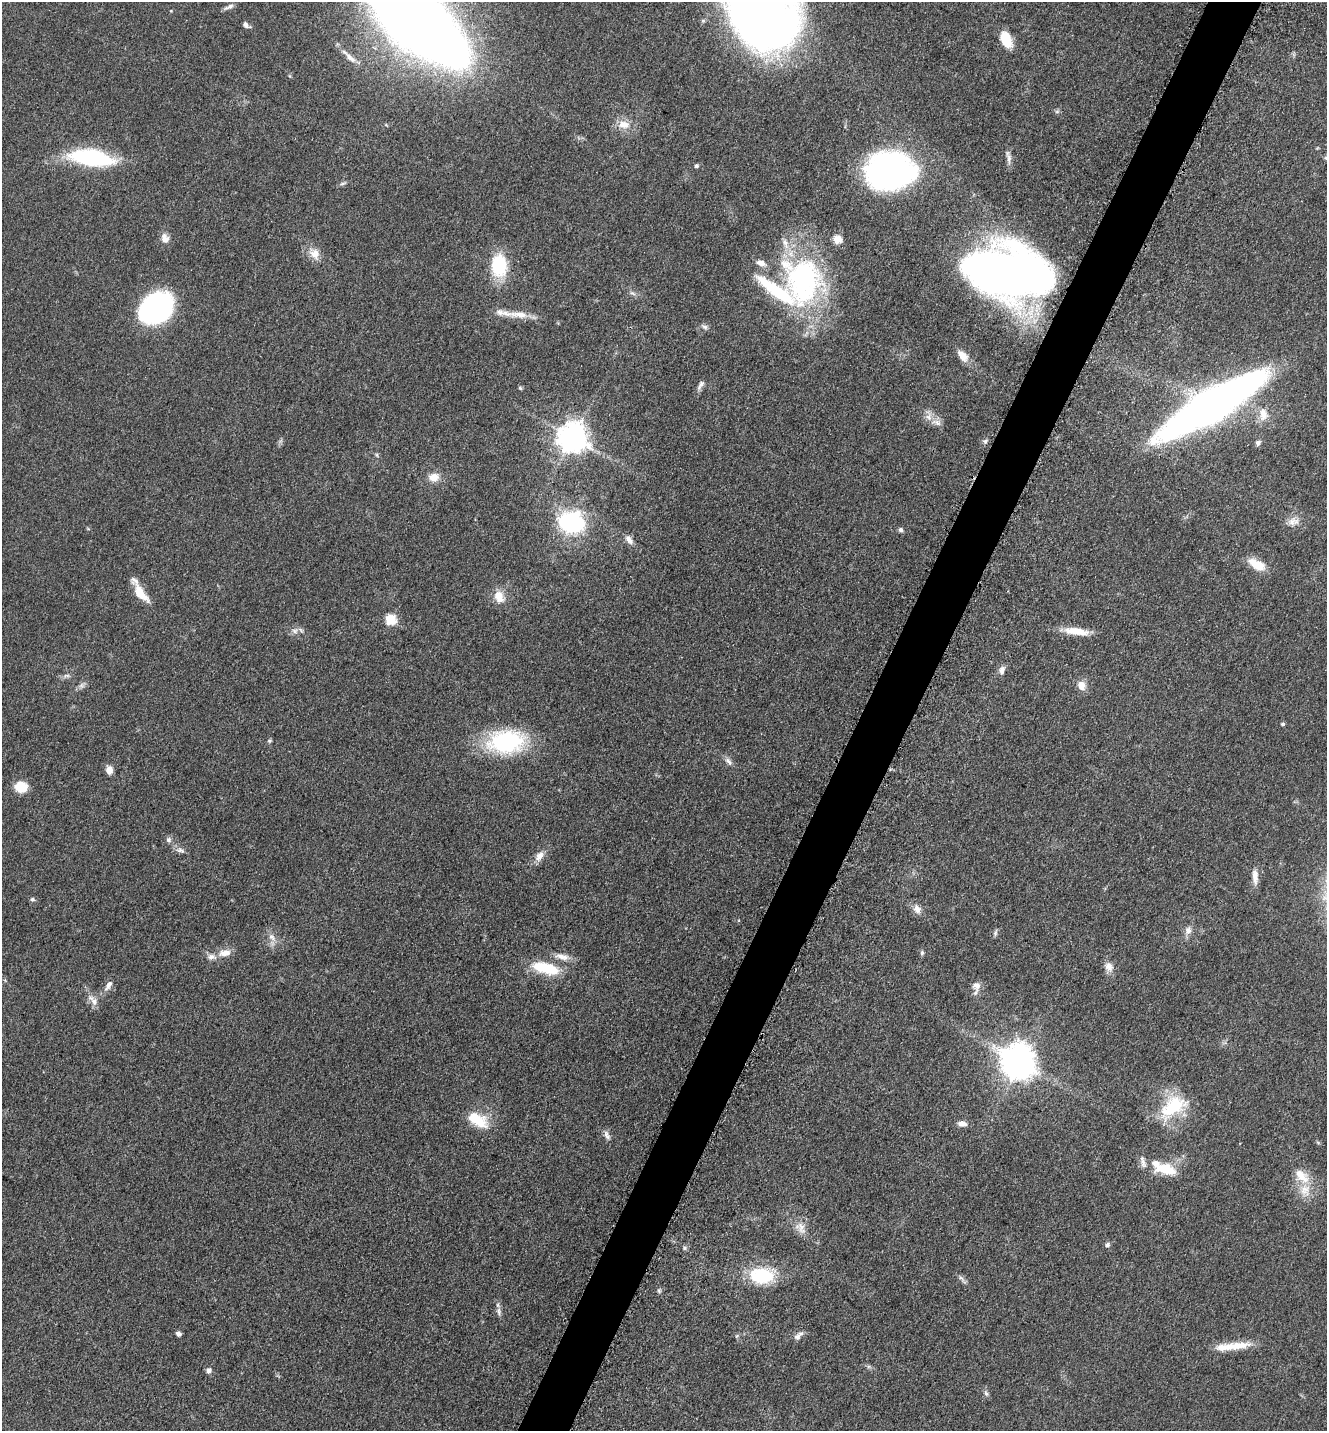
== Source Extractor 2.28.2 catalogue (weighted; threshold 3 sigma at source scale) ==
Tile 10 of 4 x 4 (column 2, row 3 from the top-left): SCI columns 1624-2948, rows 1471-2899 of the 5806 x 5775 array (HDU 1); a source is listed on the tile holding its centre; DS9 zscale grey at full resolution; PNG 1329 x 1433 px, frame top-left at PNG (2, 2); no overlay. Shown black and unused: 4% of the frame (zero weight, under 3 of 5 exposures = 4% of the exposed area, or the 3 px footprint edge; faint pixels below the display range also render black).
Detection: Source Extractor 2.28.2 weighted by HDU 2 'WHT'; one run over the whole footprint, this tile lists its part. Background 0.0636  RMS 0.006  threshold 0.027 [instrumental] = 3 sigma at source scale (4.5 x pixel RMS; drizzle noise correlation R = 1.50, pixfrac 1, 0.05/0.05 arcsec/px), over >= 5 px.
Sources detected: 103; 3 inside a brighter object's white glare — not listed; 11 inside a brighter listed object's ellipse — not listed separately; the other 89 listed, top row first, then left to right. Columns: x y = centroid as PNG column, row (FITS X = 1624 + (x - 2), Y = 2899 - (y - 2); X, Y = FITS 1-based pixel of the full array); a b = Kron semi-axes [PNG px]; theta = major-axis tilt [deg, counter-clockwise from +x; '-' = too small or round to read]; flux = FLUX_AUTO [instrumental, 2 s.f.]
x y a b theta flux
229 7 14 5 25 2.2
762 10 71 51 -57 640
415 19 71 28 -43 2200
246 25 10 6 -32 2.1
1006 39 17 10 -67 15
350 58 20 7 -43 5
623 124 16 10 -7 7.6
91 157 45 16 -8 65
1008 157 20 6 -79 3.1
696 166 6 5 - 1.1
889 171 41 30 2 210
342 183 8 4 9 1.2
165 238 12 10 -67 4.3
315 254 16 13 -56 6.8
499 265 16 11 -88 46
1009 273 71 43 -9 470
803 281 66 53 -77 130
632 293 9 4 -34 1.6
156 308 29 23 35 130
519 315 30 9 -3 9.5
704 327 10 5 -28 1.8
963 356 17 9 -51 6.4
700 385 15 6 59 2.5
520 388 5 4 - 0.85
1212 405 103 25 31 420
1263 414 19 12 -84 8.4
929 417 13 9 79 4.1
936 422 15 7 -20 3.8
572 437 9 9 - 910
985 441 6 5 - 1.3
1258 443 8 6 49 1.8
377 455 6 3 -71 0.85
434 477 13 11 10 6.6
1293 521 17 11 9 5.5
571 522 17 13 -13 95
901 530 6 6 - 1.5
629 540 14 7 -50 3.6
1257 565 21 10 -31 12
140 593 24 9 -52 12
499 597 17 12 -68 8.1
390 620 6 6 - 41
295 631 9 8 - 2.8
1076 631 31 9 -8 12
1002 670 11 7 71 2.8
67 676 11 4 -4 1.6
82 685 9 8 - 2.1
1081 685 10 8 -66 6.1
1283 724 4 4 - 1.1
269 741 7 5 1 0.89
506 742 45 27 4 59
728 761 13 6 -46 2.6
109 770 9 7 -81 4.5
21 787 12 10 -5 14
168 840 8 8 - 1.9
180 850 13 6 -13 2.5
539 856 15 9 57 5
1255 877 21 7 -88 5.2
32 899 7 6 - 1.2
917 909 13 9 -64 4.2
1188 931 12 9 78 3.7
995 933 8 5 80 1.5
272 937 13 8 -48 3.9
225 953 17 9 9 5.8
922 953 6 5 - 1.2
562 957 22 8 -13 5.4
542 967 20 14 -14 18
1109 967 15 11 -66 4.6
108 985 18 7 56 4
976 986 12 11 - 4.4
94 1002 12 9 -80 4.3
1020 1065 9 8 - 780
1173 1107 40 23 37 32
477 1120 27 14 -32 19
962 1124 10 6 -7 3.8
607 1135 13 6 -64 2.6
1166 1169 26 12 -13 19
1301 1176 25 14 -41 12
800 1228 20 12 -56 6.5
1107 1245 7 6 - 1.6
762 1276 29 19 1 31
961 1278 11 4 -43 1.8
659 1291 6 5 - 1
499 1312 13 6 -78 2.5
178 1334 6 5 - 1.9
737 1336 6 5 - 0.93
797 1337 10 7 12 2.3
1233 1346 49 8 7 14
209 1370 7 7 - 2.1
986 1393 8 5 -62 1.6
Overlapping masked pixels (flux is a lower limit): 2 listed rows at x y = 1009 273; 1212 405
Isophote crosses this tile's border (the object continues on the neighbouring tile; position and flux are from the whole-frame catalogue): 2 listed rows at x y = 762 10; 415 19